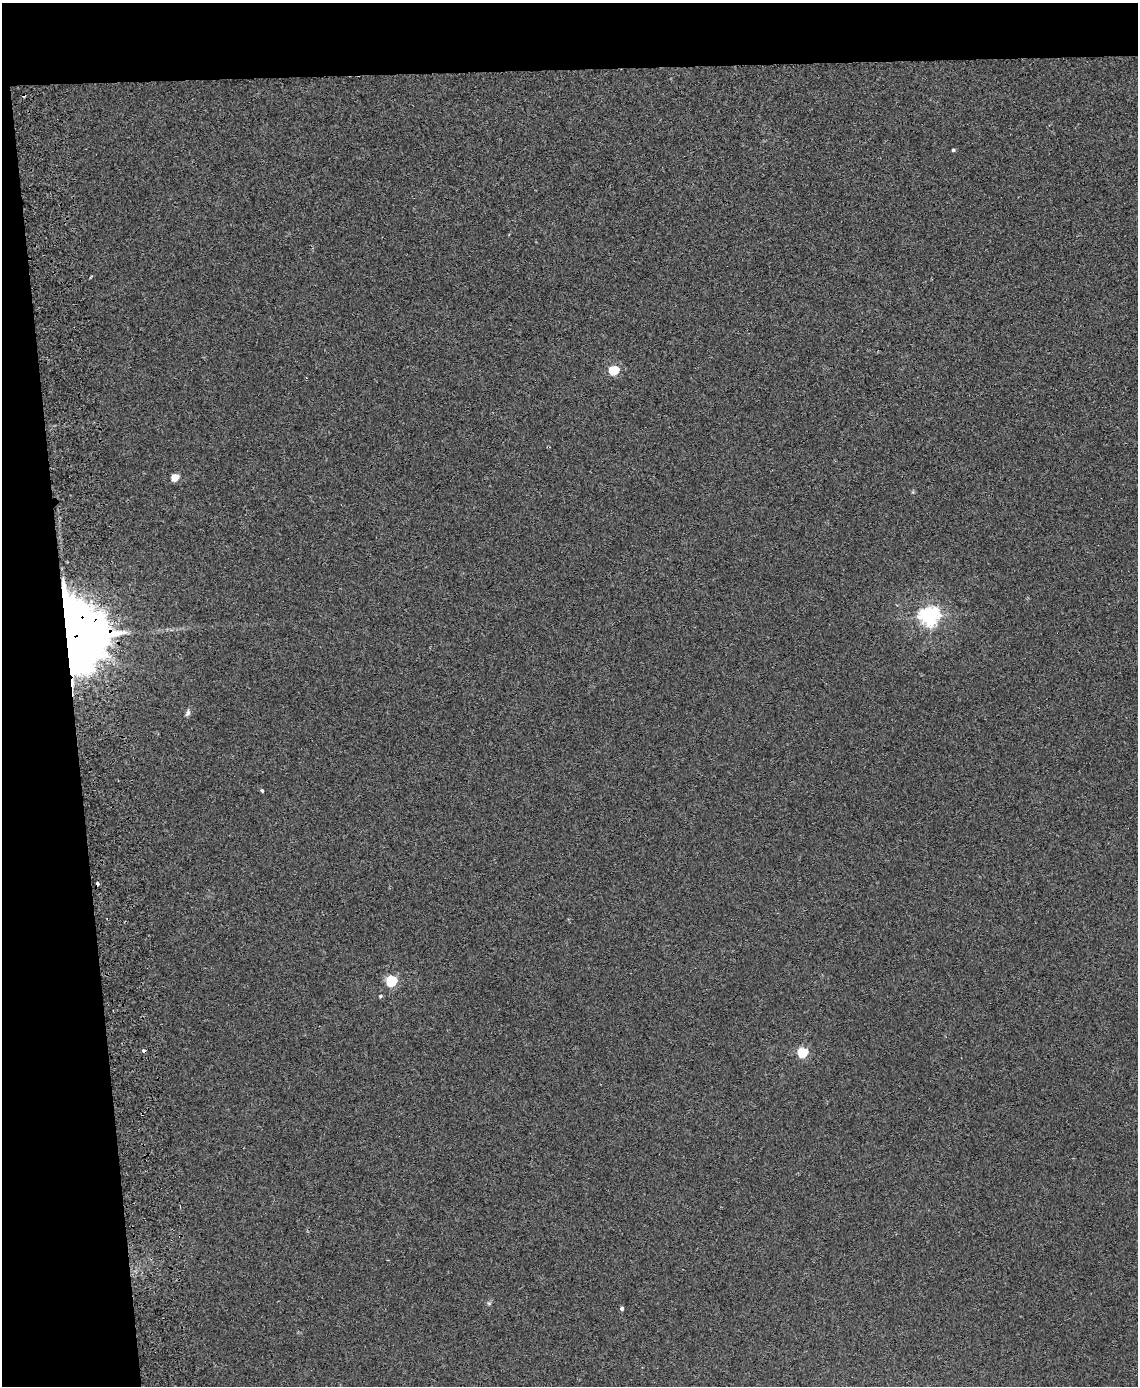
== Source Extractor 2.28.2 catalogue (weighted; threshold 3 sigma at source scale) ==
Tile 1 of 4 x 3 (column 1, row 1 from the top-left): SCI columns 57-1192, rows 2912-4295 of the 4656 x 4538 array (HDU 1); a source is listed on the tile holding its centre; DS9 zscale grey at full resolution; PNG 1140 x 1388 px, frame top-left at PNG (2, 3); no overlay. Shown black and unused: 11% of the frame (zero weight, under 2 of 3 exposures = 3% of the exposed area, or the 3 px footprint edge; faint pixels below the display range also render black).
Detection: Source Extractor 2.28.2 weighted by HDU 2 'WHT'; one run over the whole footprint, this tile lists its part. Background 0.0315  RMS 0.0064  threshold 0.0289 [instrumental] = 3 sigma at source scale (4.5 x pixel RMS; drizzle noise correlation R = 1.50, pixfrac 1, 0.05/0.05 arcsec/px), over >= 5 px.
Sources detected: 16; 4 cosmic-ray / hot-pixel residue — not listed; the other 12 listed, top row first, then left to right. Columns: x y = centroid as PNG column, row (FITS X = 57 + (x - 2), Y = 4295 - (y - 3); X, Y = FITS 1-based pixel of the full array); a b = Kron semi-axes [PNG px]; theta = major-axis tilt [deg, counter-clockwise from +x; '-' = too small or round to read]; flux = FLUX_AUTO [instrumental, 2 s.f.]
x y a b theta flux
953 150 4 3 - 1.1
614 370 6 5 - 37
175 477 5 5 - 13
929 616 7 6 - 310
71 636 19 17 -65 8400
188 713 9 6 68 1.8
262 791 3 3 - 1.4
391 981 6 5 - 61
380 996 5 4 - 0.85
802 1052 5 5 - 47
489 1303 6 4 -1 0.97
622 1308 5 4 - 1.3
Overlapping masked pixels (flux is a lower limit): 1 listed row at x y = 71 636